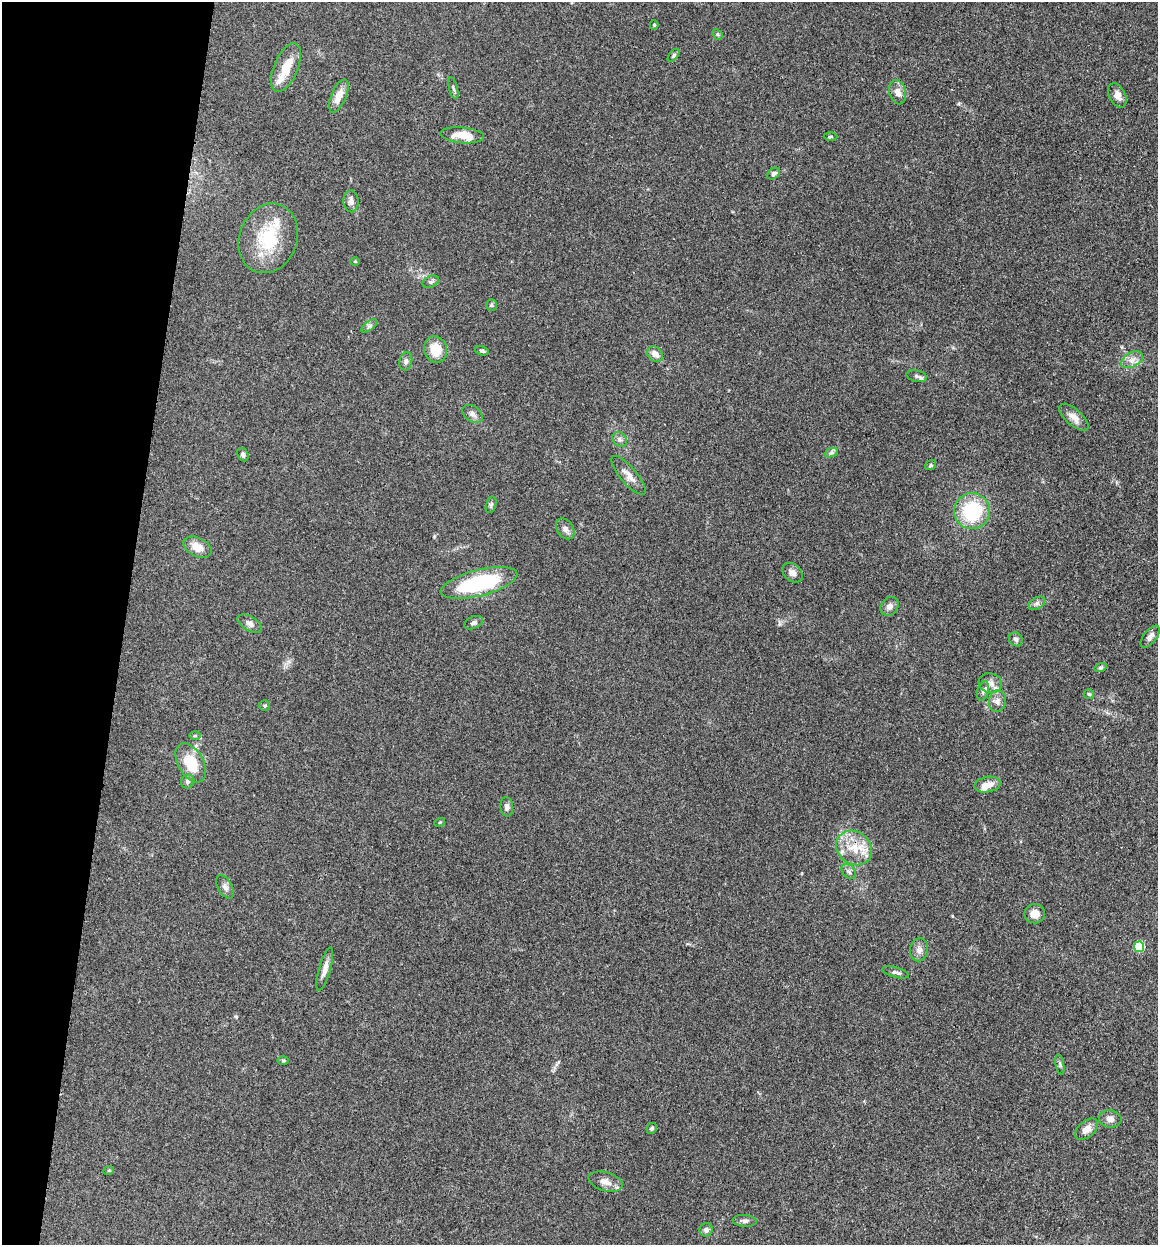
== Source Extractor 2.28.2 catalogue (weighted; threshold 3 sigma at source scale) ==
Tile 9 of 4 x 4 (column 1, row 3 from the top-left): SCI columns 340-1495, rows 2038-3280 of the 6832 x 5775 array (HDU 1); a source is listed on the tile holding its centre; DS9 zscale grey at full resolution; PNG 1160 x 1247 px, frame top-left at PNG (2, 2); each listed source drawn as its Kron ellipse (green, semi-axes under 4 px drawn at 4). Shown black and unused: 11% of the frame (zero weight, under 3 of 4 exposures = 2% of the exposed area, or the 3 px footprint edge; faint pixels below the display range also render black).
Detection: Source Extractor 2.28.2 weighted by HDU 2 'WHT'; one run over the whole footprint, this tile lists its part. Background 0.167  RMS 0.0077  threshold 0.0347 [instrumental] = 3 sigma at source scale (4.5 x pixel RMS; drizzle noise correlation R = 1.50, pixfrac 1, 0.05/0.05 arcsec/px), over >= 5 px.
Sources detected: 75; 4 inside a brighter listed object's ellipse — not listed separately; the other 71 listed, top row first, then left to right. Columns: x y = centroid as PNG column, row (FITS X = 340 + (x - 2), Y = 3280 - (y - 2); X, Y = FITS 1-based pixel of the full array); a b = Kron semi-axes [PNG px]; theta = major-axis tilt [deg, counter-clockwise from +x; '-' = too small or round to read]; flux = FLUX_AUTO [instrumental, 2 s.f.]
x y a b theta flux
654 25 4 4 - 0.85
717 34 6 4 -46 1.1
673 55 7 4 50 1.3
286 67 26 12 67 16
453 88 11 3 -75 1.3
898 92 12 8 -76 5.8
1117 95 13 8 -61 5.3
339 96 18 7 67 9.6
462 135 22 8 -5 14
830 137 7 3 1 0.97
774 174 7 5 40 2.1
351 201 11 7 -87 3.6
268 238 35 29 69 42
355 261 5 3 - 0.66
431 282 8 5 23 1.7
491 305 6 5 - 1.2
369 326 9 4 36 1.7
435 349 13 11 -73 13
482 351 7 4 -17 1.5
655 354 8 7 - 4.9
1132 360 11 7 28 4.6
406 361 9 6 80 2.5
917 376 10 6 -12 2.4
473 414 11 7 -35 3.1
1074 417 18 8 -42 6.1
620 439 8 6 -48 2.3
831 453 7 4 19 1.6
243 455 7 5 -65 2.1
931 465 6 4 37 0.94
629 475 24 8 -50 6.6
491 505 9 5 75 1.4
972 511 18 18 - 46
565 529 11 8 -54 3.7
197 547 15 9 -26 9.2
792 573 11 8 -43 3.6
479 583 39 13 14 67
1037 603 9 5 30 2.3
889 606 10 8 52 3.7
474 623 10 6 22 2.1
250 624 13 7 -30 3.6
1150 637 13 6 51 3.5
1016 639 7 6 - 2
1100 668 6 4 16 1.2
990 683 12 9 -16 5.5
983 691 10 5 74 2.6
1089 694 5 5 - 1.1
997 701 11 8 80 3.9
265 706 5 5 - 1.1
195 736 6 4 1 0.92
191 763 21 12 -61 23
188 781 7 6 - 2
988 785 13 7 9 7
507 807 9 6 -84 3.1
440 822 5 3 - 0.63
854 848 19 16 -36 17
849 871 8 6 -49 2.1
225 887 13 7 -60 3.2
1035 914 10 9 - 6.7
1139 947 5 5 - 40
919 950 11 9 80 4.3
325 969 22 6 74 5.3
896 972 14 5 -15 2.4
283 1061 6 4 0 0.87
1060 1064 10 3 -80 1.4
1110 1119 11 8 -7 4.1
652 1128 5 5 - 1.5
1087 1129 13 8 41 5.4
109 1170 5 3 - 0.69
606 1182 17 9 -16 6.8
744 1221 12 5 -4 2.3
706 1230 7 6 - 2.8